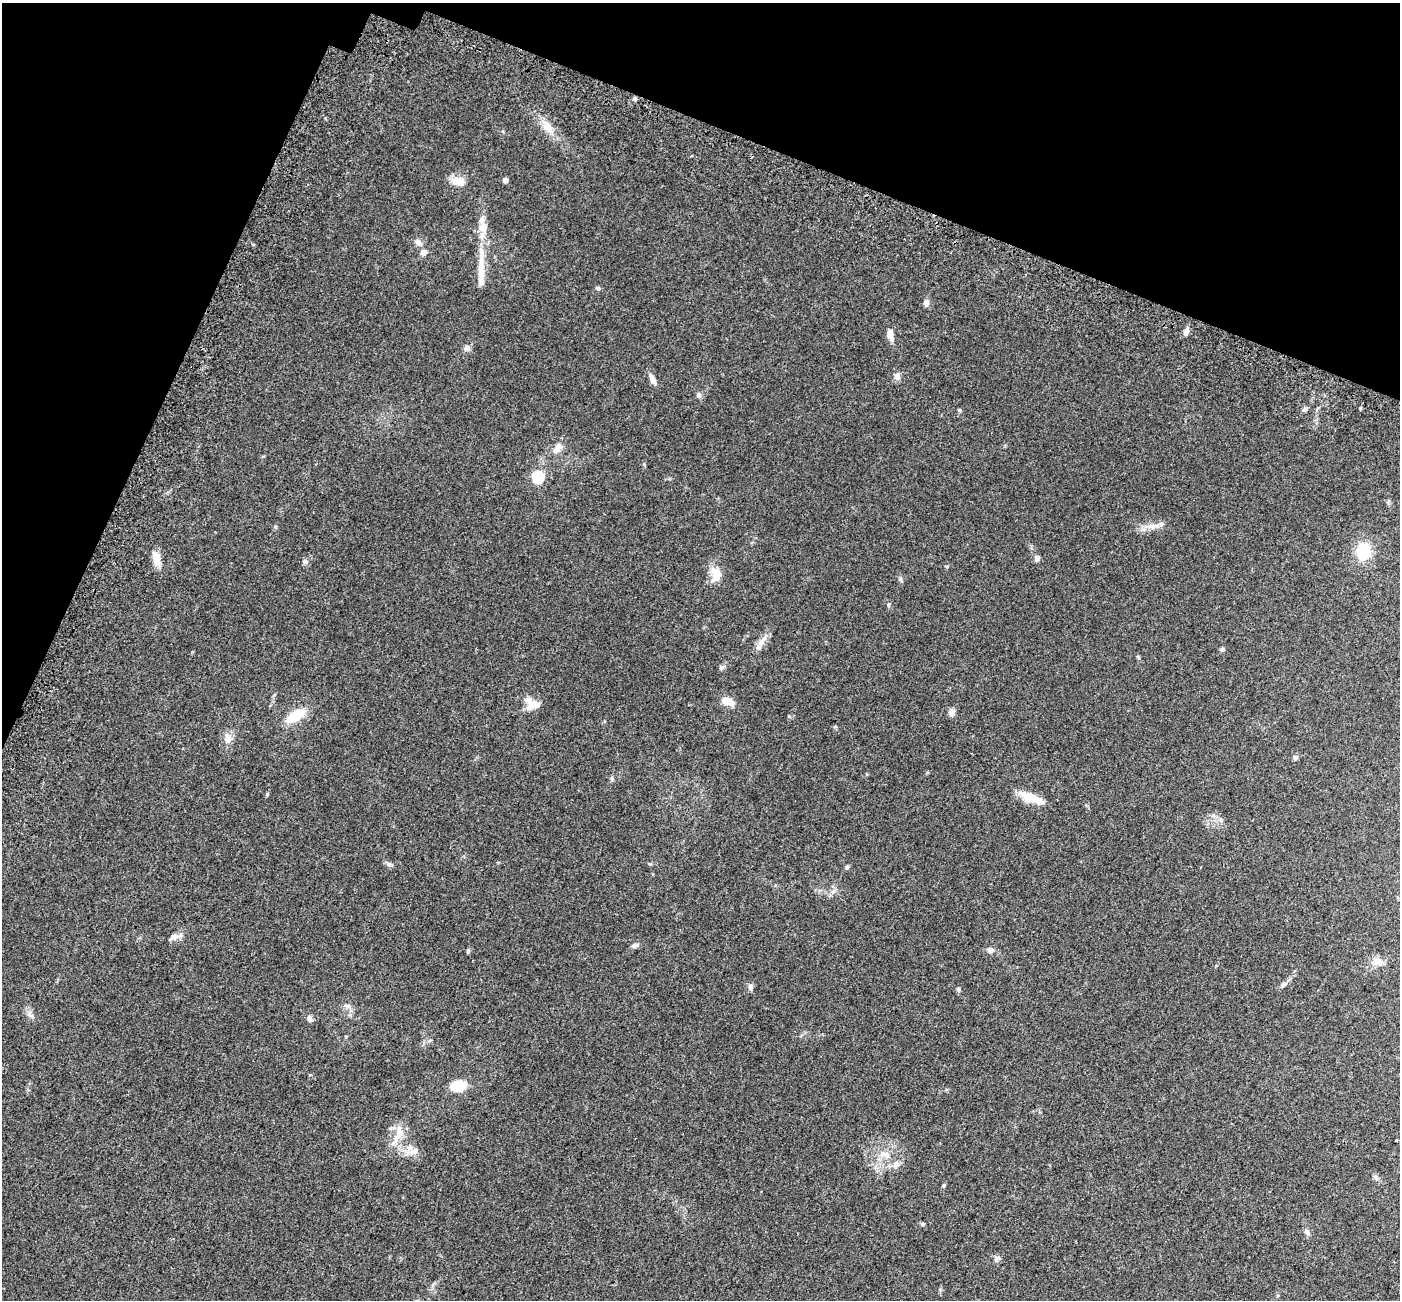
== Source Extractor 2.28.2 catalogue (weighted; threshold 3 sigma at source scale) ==
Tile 2 of 4 x 4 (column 2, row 1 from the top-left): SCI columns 1498-2895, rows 4286-5583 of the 5784 x 5909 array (HDU 1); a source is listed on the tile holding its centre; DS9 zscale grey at full resolution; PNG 1402 x 1302 px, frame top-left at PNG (2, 3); no overlay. Shown black and unused: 18% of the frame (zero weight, under 3 of 5 exposures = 6% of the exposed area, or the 3 px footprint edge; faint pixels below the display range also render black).
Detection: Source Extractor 2.28.2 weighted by HDU 2 'WHT'; one run over the whole footprint, this tile lists its part. Background 0.0306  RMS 0.0029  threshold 0.0129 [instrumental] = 3 sigma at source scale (4.5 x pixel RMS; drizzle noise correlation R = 1.50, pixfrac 1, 0.0396/0.0396 arcsec/px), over >= 5 px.
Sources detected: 66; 5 inside a brighter listed object's ellipse — not listed separately; the other 61 listed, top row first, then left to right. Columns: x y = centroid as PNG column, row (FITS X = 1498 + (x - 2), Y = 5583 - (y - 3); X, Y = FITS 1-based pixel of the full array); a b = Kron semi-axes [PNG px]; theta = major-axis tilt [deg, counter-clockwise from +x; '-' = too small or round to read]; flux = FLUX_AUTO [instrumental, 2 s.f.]
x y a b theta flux
634 99 5 5 - 0.49
548 127 19 10 -65 3.2
505 180 5 5 - 0.96
458 181 14 9 -4 3.8
418 242 9 7 -44 1.1
423 252 7 6 - 1.5
481 266 48 8 88 6.1
598 288 6 5 - 0.44
926 303 9 6 87 1.1
1186 332 9 6 64 1.3
890 335 15 7 -78 2.2
467 348 9 7 -2 0.9
897 376 10 8 -76 1.1
652 379 15 6 -63 1.4
699 395 7 6 - 0.79
959 410 5 4 - 0.32
1305 410 7 5 3 0.56
558 448 15 8 58 2.1
538 477 6 6 - 27
1152 526 13 6 -10 1.6
276 527 6 4 -90 0.33
1363 551 19 16 80 8.4
156 559 16 8 -82 3.3
1037 559 7 6 - 0.76
305 561 8 7 - 0.76
716 574 17 12 -62 3.5
888 605 6 3 71 0.31
761 642 16 7 54 2
1222 649 6 5 - 0.5
1138 657 5 4 - 0.29
721 668 7 5 46 0.51
726 700 13 10 -11 2.4
533 705 20 11 14 2.7
952 712 5 4 - 3.8
296 716 25 11 31 6.1
228 738 14 9 84 2
1295 757 5 4 - 1
612 778 6 4 73 0.4
1031 798 29 9 -21 5.4
389 864 6 6 - 0.62
847 867 6 5 - 0.42
174 937 12 7 19 1.4
635 945 9 6 9 0.82
990 950 8 7 - 1.1
468 951 5 5 - 0.35
1377 962 16 10 -3 2.3
1284 984 9 6 33 0.86
750 987 8 6 80 0.84
958 989 6 5 - 0.46
347 1006 12 4 -1 0.74
309 1018 8 7 - 0.87
457 1086 15 9 7 7.9
396 1139 12 6 78 1.9
1396 1140 3 3 - 0.39
414 1151 11 9 46 1.7
886 1155 17 9 -29 2.8
1376 1177 7 5 -58 0.61
944 1185 6 4 59 0.36
922 1224 6 4 90 0.31
1307 1232 8 6 -61 0.73
997 1258 9 6 17 0.86
Unlisted compact peaks at least as high as the median listed source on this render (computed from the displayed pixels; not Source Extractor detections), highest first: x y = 1360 408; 29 1014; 900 579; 267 794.